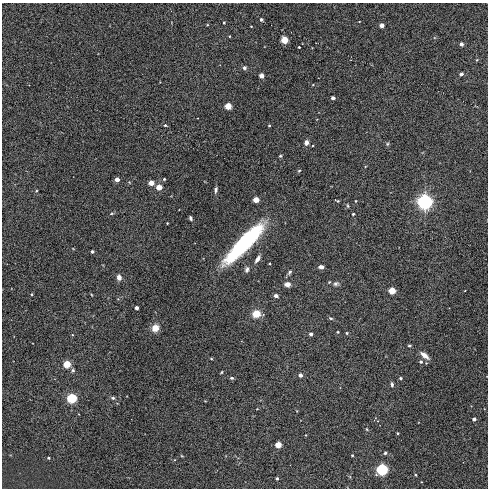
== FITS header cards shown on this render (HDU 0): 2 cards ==
NAXIS1  =                  486
NAXIS2  =                  486

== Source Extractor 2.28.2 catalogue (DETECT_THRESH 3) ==
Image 486 x 486 px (HDU 0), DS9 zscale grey, 1 PNG px = 1 image px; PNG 490 x 490 px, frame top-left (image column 1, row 486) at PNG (2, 3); no overlay
Background -5.41e-04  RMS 0.062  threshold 0.186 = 3 sigma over >= 5 px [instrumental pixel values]
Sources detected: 79; all 79 listed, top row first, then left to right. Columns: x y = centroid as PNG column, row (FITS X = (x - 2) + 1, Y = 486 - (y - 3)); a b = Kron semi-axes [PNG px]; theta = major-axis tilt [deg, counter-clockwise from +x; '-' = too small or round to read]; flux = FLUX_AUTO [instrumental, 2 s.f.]
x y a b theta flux
261 20 3 3 - 11
224 23 4 3 - 3.6
382 25 4 4 - 42
251 26 3 2 - 2.6
229 36 3 2 - 3.5
284 40 4 4 - 210
461 44 3 3 - 22
299 47 3 3 - 4.9
477 60 5 3 - 3.3
244 68 5 5 - 9.8
461 74 3 3 - 21
261 76 4 4 - 49
333 98 3 3 - 21
228 106 4 4 - 140
165 125 5 4 - 6.2
269 125 3 2 - 5.2
306 142 5 5 - 19
387 144 6 4 88 5.1
313 145 4 2 - 3.3
280 156 4 3 - 5.7
299 171 5 4 - 4.8
164 179 3 3 - 4.6
117 180 4 4 - 48
129 182 5 4 - 3.7
151 183 4 4 - 75
159 187 4 4 - 110
216 190 7 4 79 9.7
36 191 3 2 - 3.1
256 200 4 4 - 110
337 201 5 2 - 4.7
356 201 3 2 - 2.8
425 202 5 5 - 3800
112 213 5 3 - 4.4
353 214 3 3 - 6.6
190 218 5 3 - 7.2
167 223 3 2 - 2.9
244 244 51 12 46 470
92 251 3 3 - 13
257 259 8 4 56 21
269 264 3 3 - 4.8
321 267 5 4 - 15
247 269 8 5 81 12
290 272 8 4 53 9.3
119 277 6 5 - 21
287 284 5 4 - 27
336 284 8 6 14 11
392 291 4 4 - 180
31 294 3 3 - 4.8
276 296 4 3 - 19
136 308 3 3 - 22
256 314 6 6 - 71
331 318 6 4 -19 5.6
155 328 6 6 - 47
338 332 4 3 - 3.3
347 333 4 3 - 4.6
311 334 3 3 - 18
409 346 3 3 - 6.1
425 355 12 5 -40 27
211 359 4 3 - 3.4
421 362 4 4 - 9.4
67 364 4 4 - 220
73 370 5 5 - 7.5
222 372 4 3 - 4.1
300 375 3 3 - 27
232 378 5 4 - 6.7
400 378 3 3 - 7.1
392 384 6 4 -83 7.8
72 398 4 4 - 710
113 398 5 4 - 7.4
474 419 3 3 - 19
367 429 5 3 - 3.9
397 433 3 2 - 3.6
278 445 4 4 - 140
385 453 4 3 - 9.9
352 455 3 2 - 4.4
48 458 4 3 - 5.3
382 469 4 4 - 1200
415 475 3 3 - 4
277 478 3 3 - 8.5